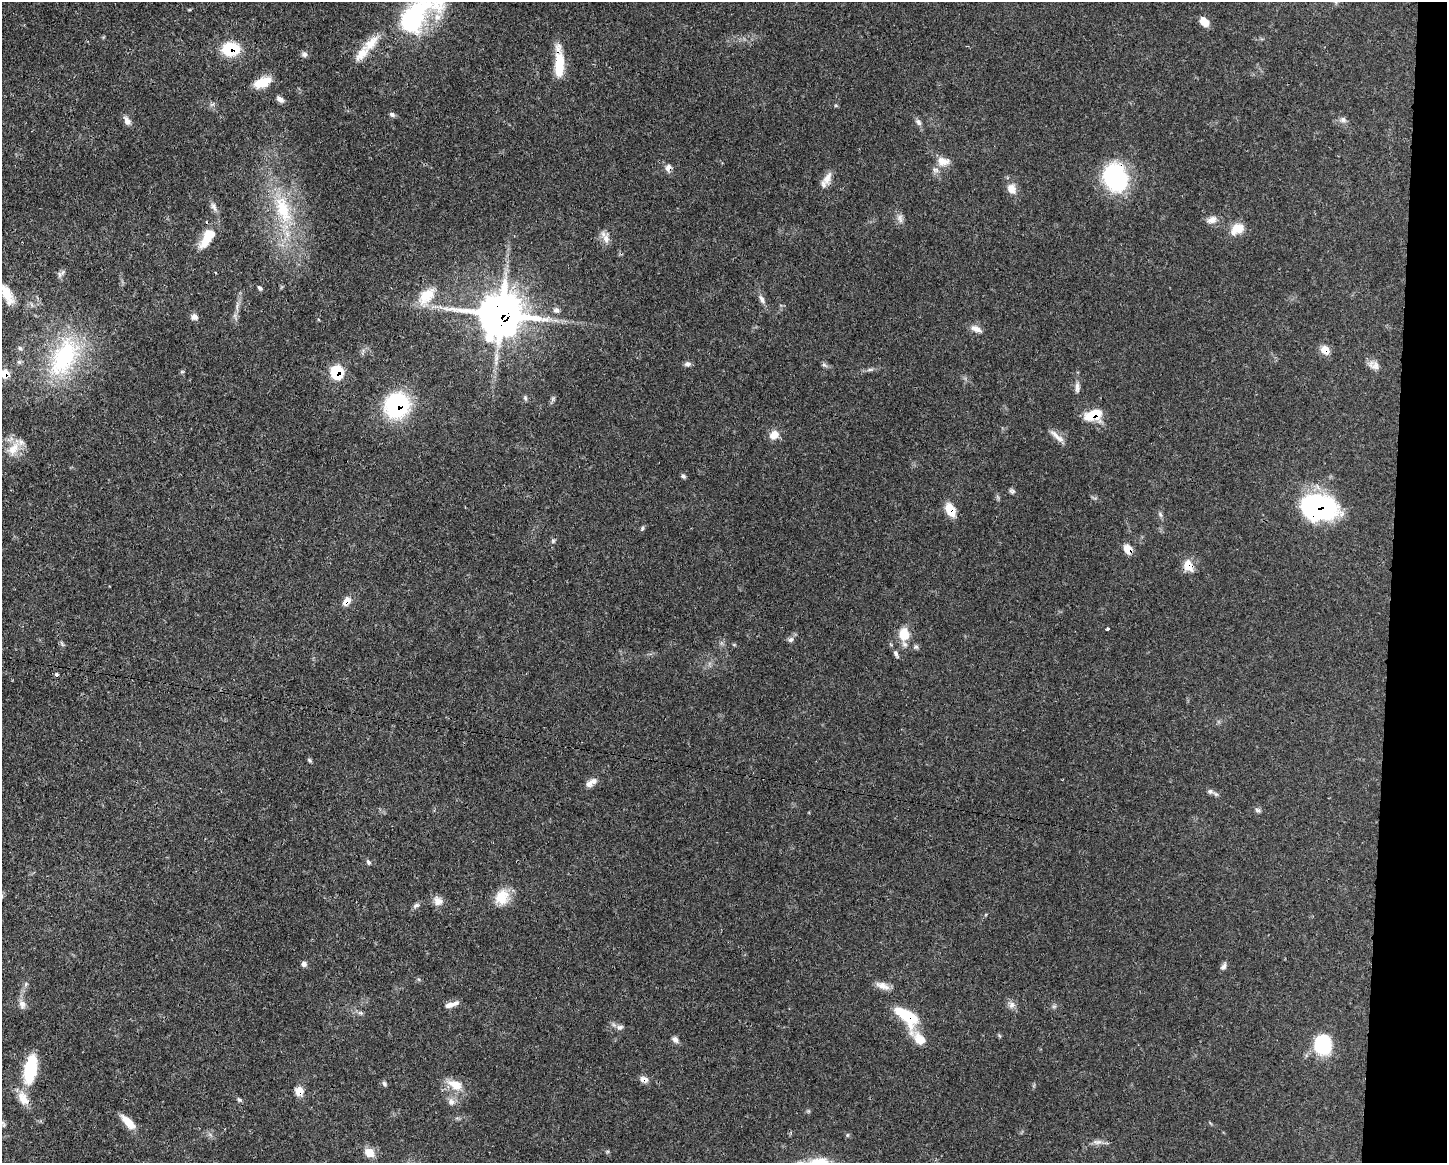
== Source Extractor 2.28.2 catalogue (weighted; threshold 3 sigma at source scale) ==
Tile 6 of 3 x 4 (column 3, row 2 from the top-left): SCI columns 3001-4445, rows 2327-3487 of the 4670 x 4656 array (HDU 1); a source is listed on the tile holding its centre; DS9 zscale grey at full resolution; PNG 1449 x 1165 px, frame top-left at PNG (2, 2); no overlay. Shown black and unused: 4% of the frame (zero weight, under 3 of 4 exposures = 1% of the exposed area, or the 3 px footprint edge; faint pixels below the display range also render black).
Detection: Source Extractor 2.28.2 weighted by HDU 2 'WHT'; one run over the whole footprint, this tile lists its part. Background 0.0589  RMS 0.0034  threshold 0.0152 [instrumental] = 3 sigma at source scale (4.5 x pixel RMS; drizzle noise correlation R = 1.50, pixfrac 1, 0.05/0.05 arcsec/px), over >= 5 px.
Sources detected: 106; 1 inside a brighter object's white glare — not listed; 3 inside a brighter listed object's ellipse — not listed separately; the other 102 listed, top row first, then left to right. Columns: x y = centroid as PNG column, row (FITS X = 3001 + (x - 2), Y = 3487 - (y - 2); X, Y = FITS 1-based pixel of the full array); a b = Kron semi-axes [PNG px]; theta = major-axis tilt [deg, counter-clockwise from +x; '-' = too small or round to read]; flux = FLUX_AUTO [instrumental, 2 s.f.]
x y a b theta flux
416 15 59 28 42 49
1204 21 10 7 -49 4.2
230 49 16 13 3 15
304 54 9 7 41 1.1
362 54 27 12 50 5.7
559 62 36 10 -89 11
263 82 19 10 22 6.7
280 99 10 6 -35 1.4
212 104 7 4 19 0.63
392 115 7 6 - 0.82
1343 120 9 7 -29 1.2
127 121 12 7 -56 1.9
918 122 10 6 -51 1.2
943 161 17 11 -6 3.7
668 168 9 7 67 1.8
827 178 19 9 66 3.1
1115 178 27 22 -71 38
1011 189 13 10 -69 3.4
214 207 13 6 -67 1.5
283 209 46 19 -72 22
900 218 13 8 -79 1.7
1212 220 14 9 25 2.3
1237 229 18 13 33 4.9
207 239 26 12 58 7.2
606 239 16 9 -82 2.5
60 275 7 4 -90 0.81
260 288 7 4 -44 0.76
6 294 29 10 -60 5.7
426 296 27 15 44 8.1
762 299 12 6 -65 1.5
237 306 13 3 81 1.4
556 310 9 7 1 1.1
501 314 15 14 - 1100
194 317 8 7 - 1.6
976 329 16 8 -24 2.1
20 348 6 5 - 0.64
1325 350 10 9 - 3.4
64 357 62 32 62 37
688 364 10 6 11 1
824 365 10 4 -29 0.72
1374 365 15 10 -24 2.2
870 369 7 4 1 0.66
182 372 6 4 0 0.42
337 372 8 7 - 23
5 374 7 6 - 5.8
1077 387 15 6 -88 1.5
525 398 7 5 -70 0.65
553 399 8 4 53 0.71
397 405 23 21 59 37
1093 415 19 11 16 9.2
774 435 12 10 46 3.5
1057 436 23 6 -42 2.3
13 449 19 12 48 5.2
683 476 7 5 -22 0.65
1012 491 9 6 -29 0.8
1318 506 29 20 -9 68
950 510 14 9 -66 6.2
1160 514 9 4 -55 0.72
642 529 8 4 64 0.56
553 541 5 5 - 0.57
1128 549 10 8 -58 3.8
1188 565 16 11 -68 4.5
346 601 11 7 55 2.9
1107 629 3 3 - 0.67
904 634 16 12 -86 6.3
791 640 8 6 43 1.1
734 645 6 4 -1 0.37
916 647 6 6 - 0.74
896 654 12 5 -66 1.1
56 674 4 3 - 0.89
310 760 7 4 -45 0.53
591 782 15 7 32 2.6
1210 791 8 7 - 0.94
1258 810 9 6 -17 0.83
368 862 6 5 - 0.68
502 897 20 17 69 6.9
438 901 13 11 -42 2.5
416 906 11 5 34 0.97
304 964 7 6 - 1.1
1224 966 11 6 62 1.1
882 986 19 8 -20 2.7
22 1004 12 9 -73 2
451 1004 19 6 19 2.3
1012 1005 10 7 70 1.5
1054 1006 7 4 1 0.59
360 1013 8 5 -19 0.79
907 1016 29 14 -43 16
620 1027 9 6 25 1.1
675 1039 9 6 -48 1.4
919 1039 20 12 -46 5.3
1323 1045 22 19 -82 16
30 1070 27 11 80 21
644 1079 11 7 -15 1.8
384 1084 8 5 -60 0.74
455 1085 22 13 -23 5.4
299 1091 10 9 - 3.4
23 1098 21 12 -62 4.7
239 1100 7 5 -51 0.58
451 1102 10 8 -61 1.8
128 1122 19 7 -45 5.3
3 1124 11 4 -65 0.66
369 1152 12 10 -32 4
Overlapping masked pixels (flux is a lower limit): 19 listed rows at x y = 230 49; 559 62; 668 168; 827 178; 1115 178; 501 314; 1325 350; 337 372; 5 374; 397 405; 1093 415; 1318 506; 950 510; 1128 549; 1188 565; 346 601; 907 1016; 644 1079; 299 1091
Isophote crosses this tile's border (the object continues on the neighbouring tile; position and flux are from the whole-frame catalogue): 3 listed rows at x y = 416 15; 6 294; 5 374